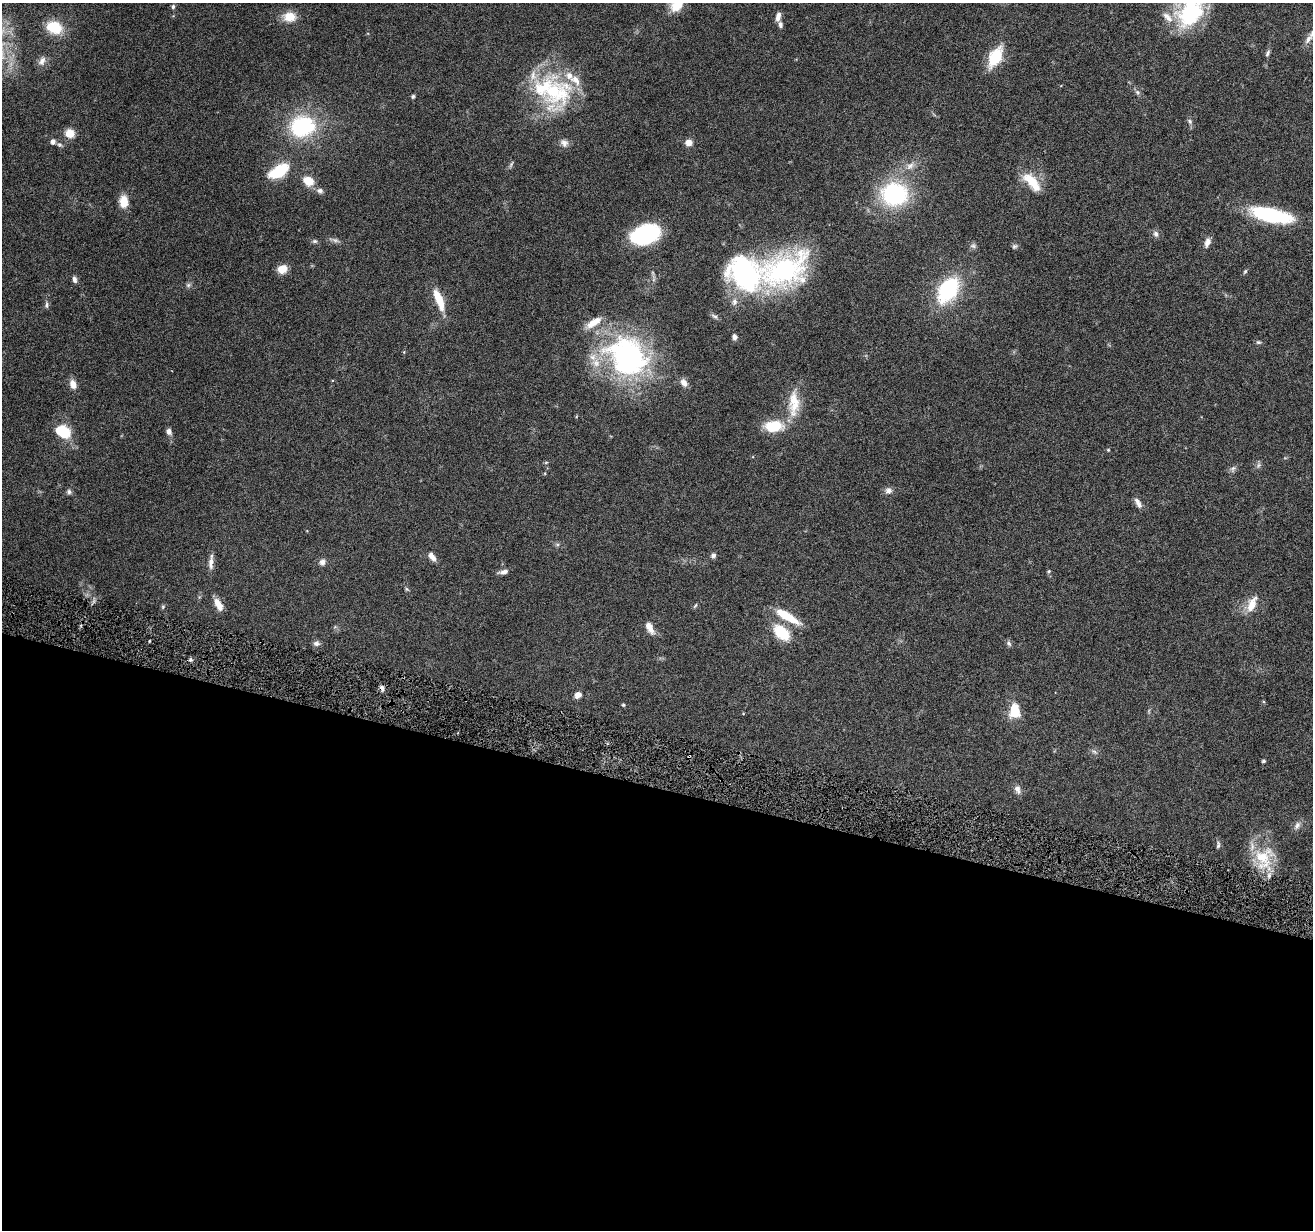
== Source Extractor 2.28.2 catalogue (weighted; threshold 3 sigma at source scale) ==
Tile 14 of 4 x 4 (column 2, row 4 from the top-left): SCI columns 1313-2623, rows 255-1482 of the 5244 x 5297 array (HDU 1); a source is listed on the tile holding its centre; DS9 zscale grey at full resolution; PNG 1315 x 1232 px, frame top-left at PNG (2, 3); no overlay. Shown black and unused: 36% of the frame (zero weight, under 4 of 8 exposures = <1% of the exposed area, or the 3 px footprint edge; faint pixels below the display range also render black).
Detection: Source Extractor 2.28.2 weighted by HDU 2 'WHT'; one run over the whole footprint, this tile lists its part. Background 0.0595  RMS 0.0042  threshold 0.0172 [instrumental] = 3 sigma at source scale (4.09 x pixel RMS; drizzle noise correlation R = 1.36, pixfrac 0.8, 0.05/0.05 arcsec/px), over >= 5 px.
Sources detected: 107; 1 too faint to see at this stretch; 4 inside a brighter object's white glare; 1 cosmic-ray / hot-pixel residue — not listed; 10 inside a brighter listed object's ellipse — not listed separately; the other 91 listed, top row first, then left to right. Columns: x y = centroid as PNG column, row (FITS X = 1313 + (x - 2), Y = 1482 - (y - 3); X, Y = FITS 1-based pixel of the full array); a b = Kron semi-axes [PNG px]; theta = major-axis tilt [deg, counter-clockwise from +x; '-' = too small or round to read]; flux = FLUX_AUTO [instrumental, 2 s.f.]
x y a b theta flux
677 3 19 11 67 10
173 7 6 5 - 0.78
1191 12 41 29 39 36
778 16 11 5 77 2.2
289 17 15 11 2 6.1
780 24 7 5 -83 1.2
54 27 15 11 -21 13
1308 39 15 7 52 2.2
1268 53 8 5 65 0.86
995 57 10 6 62 30
42 61 14 9 64 2.4
553 91 51 46 -53 41
1137 92 8 5 -60 0.98
413 96 6 4 73 0.61
1190 121 8 5 -44 0.91
302 126 17 14 17 44
70 133 9 9 - 4.9
53 141 5 5 - 1.8
564 143 12 9 -40 2.1
688 143 8 7 - 2.5
59 145 7 6 - 0.86
511 164 10 4 64 0.77
910 166 14 8 42 2.8
279 171 18 11 33 16
308 181 12 9 -28 6.2
1032 182 28 12 -48 9.5
320 191 9 7 -7 1.4
895 194 22 19 -1 47
123 201 12 8 90 6
1271 215 43 13 -12 33
1156 234 8 7 - 1.3
643 236 30 18 8 27
315 241 7 5 -19 0.74
1207 242 13 7 74 2.2
973 246 8 6 -15 1
1014 246 7 6 - 0.82
282 269 9 7 21 5.6
783 271 100 40 4 83
1245 271 6 4 62 0.59
74 279 9 5 -76 1.2
188 285 6 6 - 0.85
948 290 23 15 56 37
439 300 26 8 -69 8.7
47 305 8 5 90 1.1
714 316 11 5 -35 1.1
734 337 7 5 -79 1.3
1258 342 7 5 -13 0.7
627 356 58 47 -43 80
684 383 11 8 -57 2.4
73 384 11 8 -73 3.1
794 403 39 15 89 11
773 426 20 11 1 13
63 432 14 10 -28 16
169 432 8 6 -65 1.5
1108 450 5 4 - 0.42
546 462 6 4 2 0.43
1258 465 8 5 70 0.96
1233 469 10 6 68 1.1
888 491 9 9 - 1.8
69 492 7 7 - 1
1138 503 14 6 -60 2
557 544 6 4 -18 0.67
713 556 6 6 - 1.2
432 557 12 6 -56 2.4
211 562 16 6 86 2.7
322 562 9 8 - 1.6
1049 571 5 4 - 0.51
503 572 13 5 11 1.7
407 589 6 4 -23 0.52
218 604 15 7 -60 3.9
1252 604 21 10 67 5.6
695 606 8 4 54 0.54
163 607 6 5 - 0.6
787 616 30 8 -30 11
650 628 15 7 -62 3.4
781 632 19 12 -43 13
149 641 3 2 - 0.31
317 643 9 7 2 1.3
1009 643 8 5 -51 0.94
190 660 6 4 43 0.7
382 688 8 5 -73 1.3
578 695 8 7 - 2.2
623 705 5 4 - 0.51
1015 711 19 13 90 7.9
743 713 4 3 - 0.3
1094 751 7 4 -20 0.78
1263 761 4 4 - 0.89
1018 789 13 8 -71 1.9
1297 825 13 7 58 1.9
1218 845 11 5 -87 1.1
1264 859 36 27 88 17
Overlapping masked pixels (flux is a lower limit): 1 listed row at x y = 382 688
Isophote crosses this tile's border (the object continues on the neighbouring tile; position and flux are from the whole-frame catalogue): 2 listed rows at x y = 677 3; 1191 12